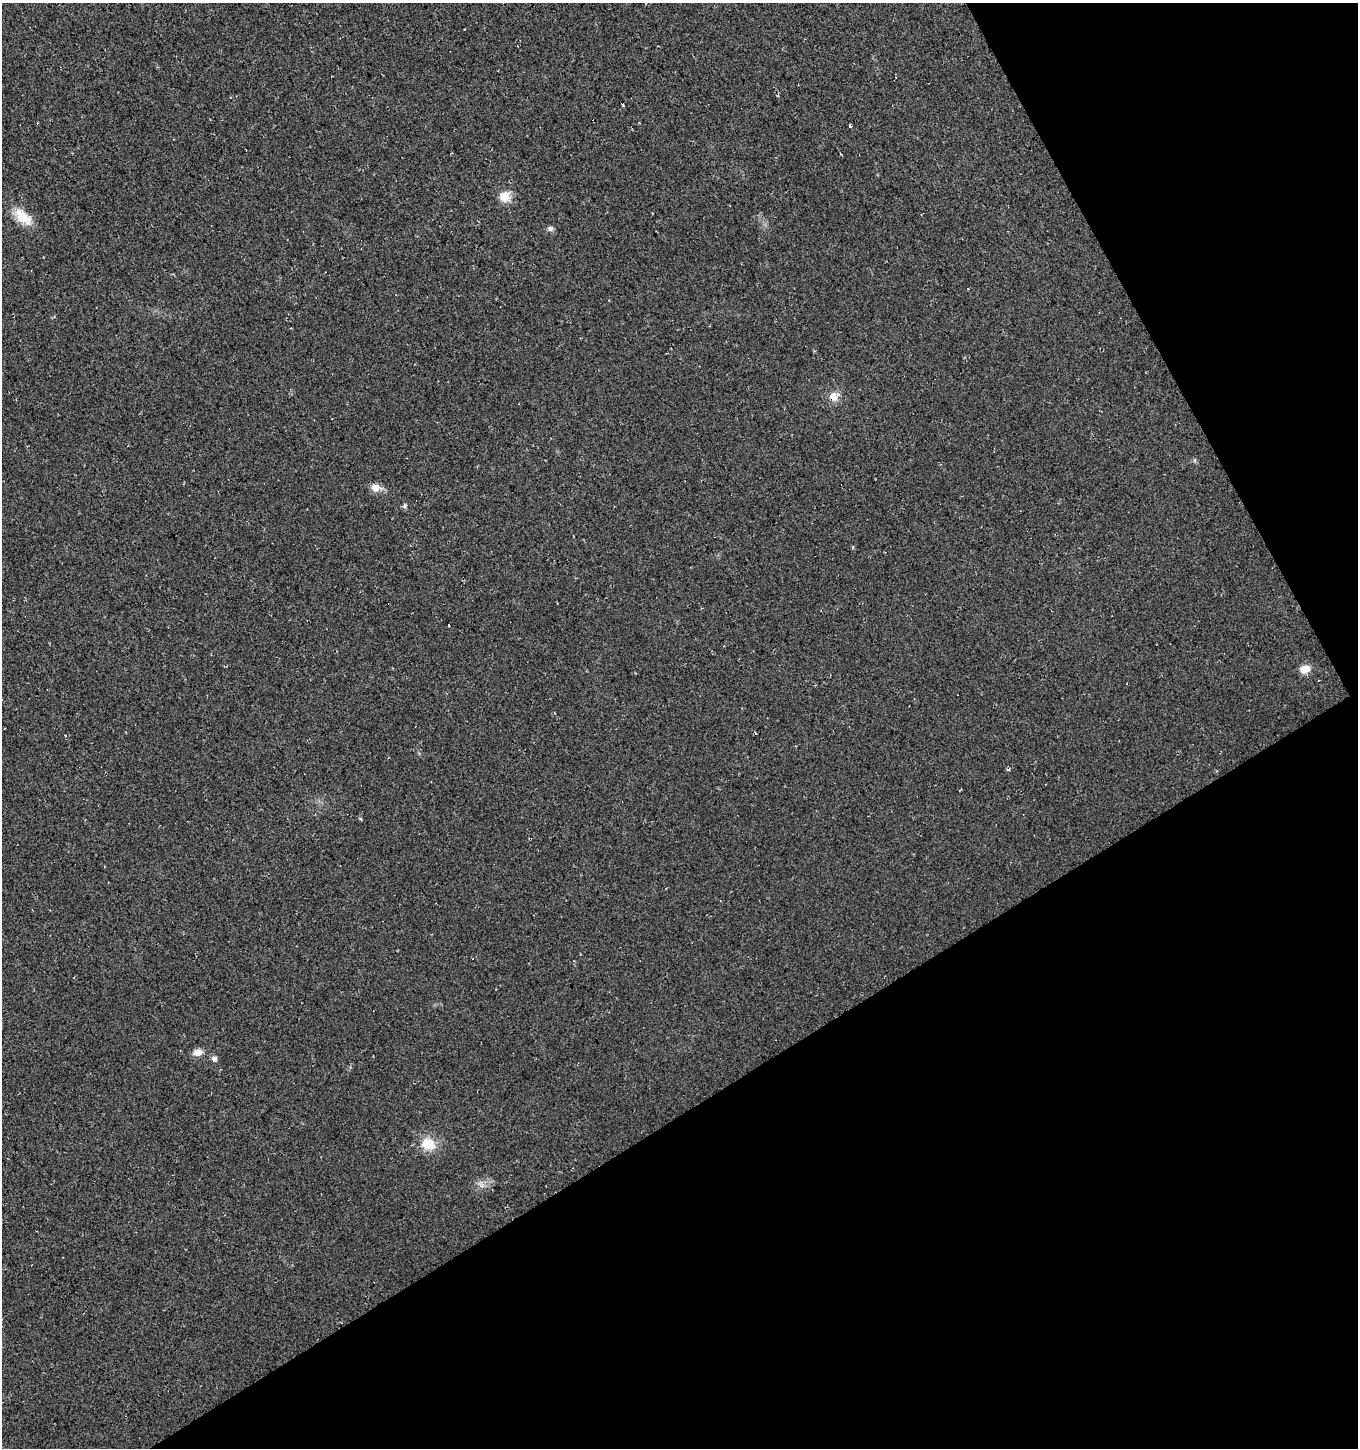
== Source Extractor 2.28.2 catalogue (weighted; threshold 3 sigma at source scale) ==
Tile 12 of 4 x 4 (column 4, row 3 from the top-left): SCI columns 4270-5625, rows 1497-2942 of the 5765 x 5889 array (HDU 1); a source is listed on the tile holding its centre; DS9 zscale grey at full resolution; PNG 1360 x 1450 px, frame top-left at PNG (2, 3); no overlay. Shown black and unused: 30% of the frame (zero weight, under 3 of 4 exposures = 5% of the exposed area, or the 3 px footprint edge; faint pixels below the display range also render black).
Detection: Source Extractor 2.28.2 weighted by HDU 2 'WHT'; one run over the whole footprint, this tile lists its part. Background 0.0151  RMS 0.0074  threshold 0.0334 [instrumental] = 3 sigma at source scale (4.5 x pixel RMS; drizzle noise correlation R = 1.50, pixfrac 1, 0.0396/0.0396 arcsec/px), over >= 5 px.
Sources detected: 14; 2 cosmic-ray / hot-pixel residue — not listed; the other 12 listed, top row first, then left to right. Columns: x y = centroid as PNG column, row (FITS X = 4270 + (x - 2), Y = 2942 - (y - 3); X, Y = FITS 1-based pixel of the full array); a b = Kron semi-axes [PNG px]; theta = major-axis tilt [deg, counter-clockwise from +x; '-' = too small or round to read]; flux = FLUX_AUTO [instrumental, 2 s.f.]
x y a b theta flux
505 196 14 13 - 9.6
23 217 27 13 -41 15
550 229 7 7 - 2.1
834 397 10 8 -70 7.4
375 487 12 9 -13 6.6
405 506 7 5 58 1.4
449 625 4 3 - 2.7
1305 669 12 9 15 7.3
198 1052 12 8 12 5.2
214 1058 7 6 - 2.7
428 1144 20 15 -21 15
482 1185 9 4 37 2.8
Overlapping masked pixels (flux is a lower limit): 1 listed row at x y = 834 397